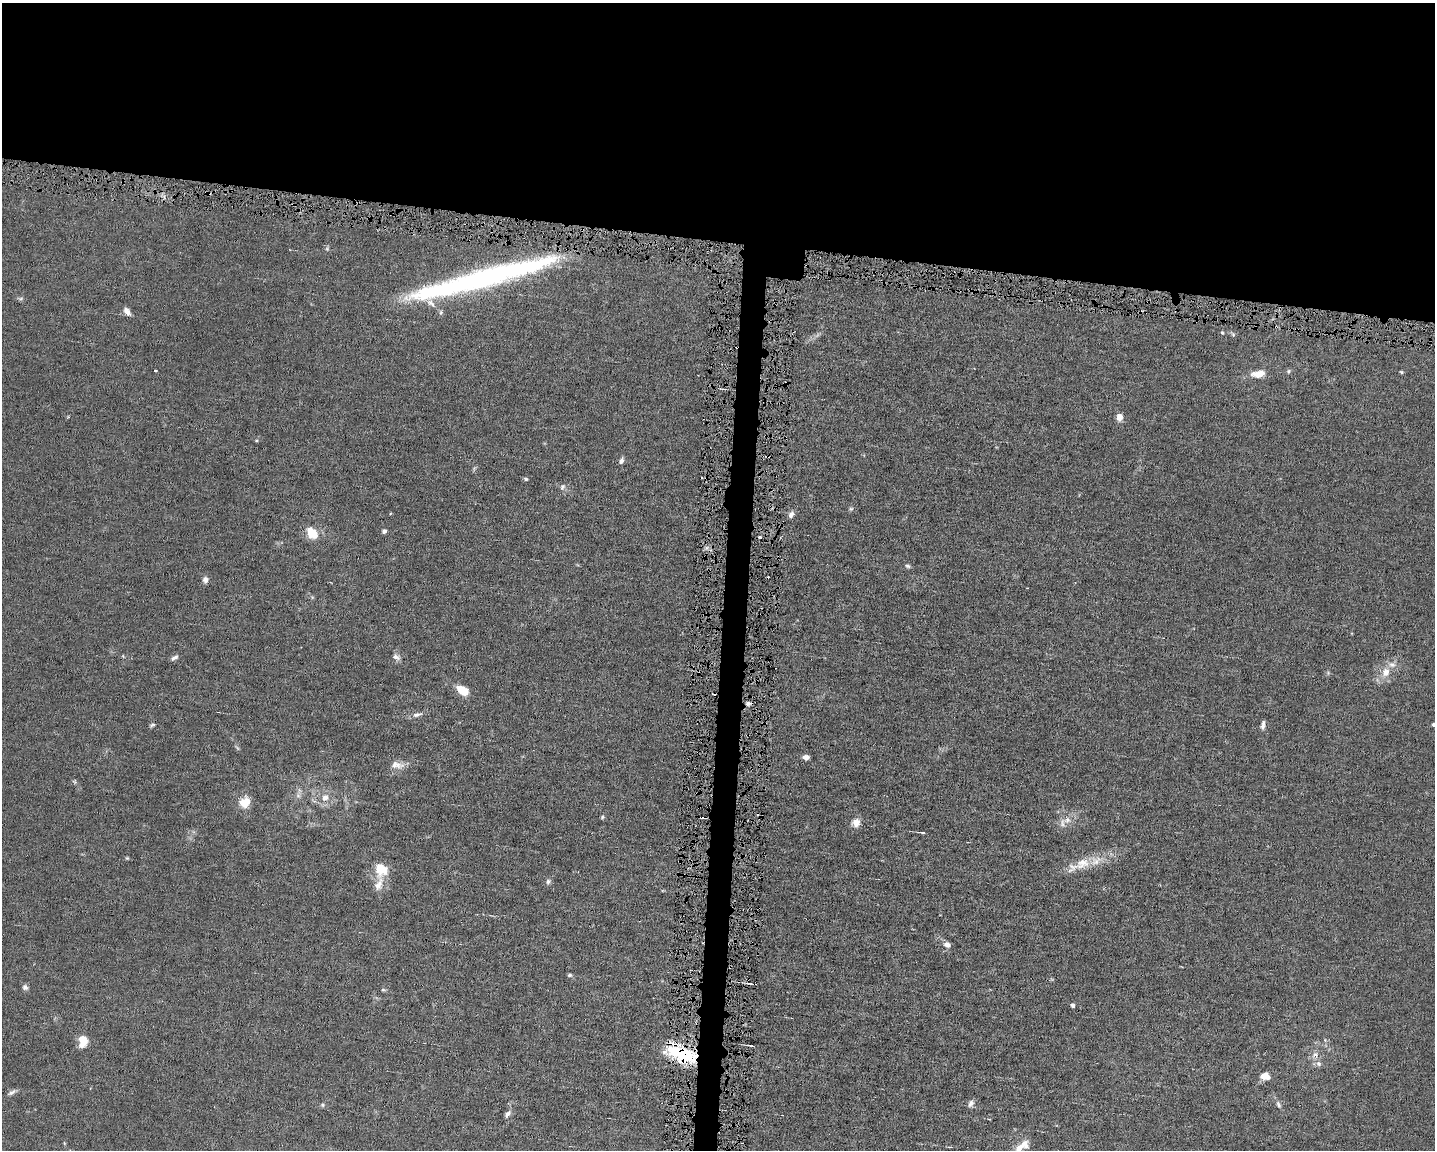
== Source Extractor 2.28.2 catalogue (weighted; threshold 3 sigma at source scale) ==
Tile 2 of 3 x 4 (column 2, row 1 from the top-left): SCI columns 1651-3083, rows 3444-4591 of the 4623 x 4591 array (HDU 1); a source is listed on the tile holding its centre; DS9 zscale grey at full resolution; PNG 1437 x 1152 px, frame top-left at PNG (2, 3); no overlay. Shown black and unused: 22% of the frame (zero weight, under 4 of 8 exposures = <1% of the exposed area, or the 3 px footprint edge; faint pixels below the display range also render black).
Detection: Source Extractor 2.28.2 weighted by HDU 2 'WHT'; one run over the whole footprint, this tile lists its part. Background 0.0144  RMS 0.0024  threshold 0.00972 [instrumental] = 3 sigma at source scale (4.09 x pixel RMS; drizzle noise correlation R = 1.36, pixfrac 0.8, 0.05/0.05 arcsec/px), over >= 5 px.
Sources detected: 81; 1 too faint to see at this stretch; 2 inside a brighter object's white glare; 10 cosmic-ray / hot-pixel residue — not listed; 5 inside a brighter listed object's ellipse — not listed separately; the other 63 listed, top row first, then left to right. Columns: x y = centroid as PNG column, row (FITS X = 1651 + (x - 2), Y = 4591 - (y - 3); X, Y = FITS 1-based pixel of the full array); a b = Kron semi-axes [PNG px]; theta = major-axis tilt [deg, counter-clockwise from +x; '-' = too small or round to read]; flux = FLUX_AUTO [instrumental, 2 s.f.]
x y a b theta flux
209 193 6 4 -25 0.4
327 249 6 5 - 0.36
486 277 157 20 16 57
21 298 6 4 20 0.35
127 311 10 6 -52 1.2
1222 333 5 4 - 0.24
1233 334 7 5 -68 0.37
1289 371 6 5 - 0.34
1401 372 5 4 - 0.25
1258 374 17 8 9 2.6
1119 417 8 7 - 1.4
256 440 5 3 - 0.2
621 461 8 6 61 0.69
526 479 6 4 -16 0.34
562 487 9 6 64 0.63
851 509 6 5 - 0.35
791 514 8 6 62 0.89
384 531 6 5 - 0.49
311 534 16 11 -9 3.1
908 566 7 5 -17 0.42
205 580 8 7 - 0.8
396 657 10 7 -22 0.89
174 658 10 5 32 0.64
1386 672 13 11 86 2.5
462 690 11 7 -34 4.5
417 715 16 6 14 0.98
1433 724 4 4 - 0.34
152 725 7 4 15 0.34
1263 725 10 5 82 0.83
806 757 7 6 - 0.86
397 765 19 9 -9 1.9
75 782 6 4 -71 0.29
298 795 7 6 - 0.64
325 798 13 10 44 2
244 802 13 11 34 3.4
602 817 4 4 - 0.3
1067 820 12 9 1 1.7
856 822 9 8 - 2
922 832 9 2 -7 0.41
127 858 5 4 - 0.23
1082 863 27 14 28 4.8
384 870 13 11 34 3.2
548 881 7 6 - 0.54
379 884 35 10 83 2.9
947 944 9 7 -14 0.99
570 975 6 5 - 0.36
25 987 7 6 - 0.62
383 990 6 4 0 0.29
1073 1005 5 4 - 0.58
83 1041 14 9 83 3.1
684 1054 30 20 -22 13
1315 1055 9 6 -71 0.96
1318 1064 7 7 - 0.74
1265 1076 12 8 -13 2
12 1092 11 5 31 0.72
971 1103 8 6 55 1
1278 1104 11 6 -65 0.73
322 1105 7 5 -1 0.4
507 1114 10 6 48 0.74
989 1119 3 3 - 0.23
64 1143 5 3 - 0.2
950 1147 6 3 -1 0.24
1019 1148 20 8 15 2.2
Overlapping masked pixels (flux is a lower limit): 2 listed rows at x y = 209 193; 684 1054
Isophote crosses this tile's border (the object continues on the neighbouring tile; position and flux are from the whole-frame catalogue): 2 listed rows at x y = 1433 724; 1019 1148